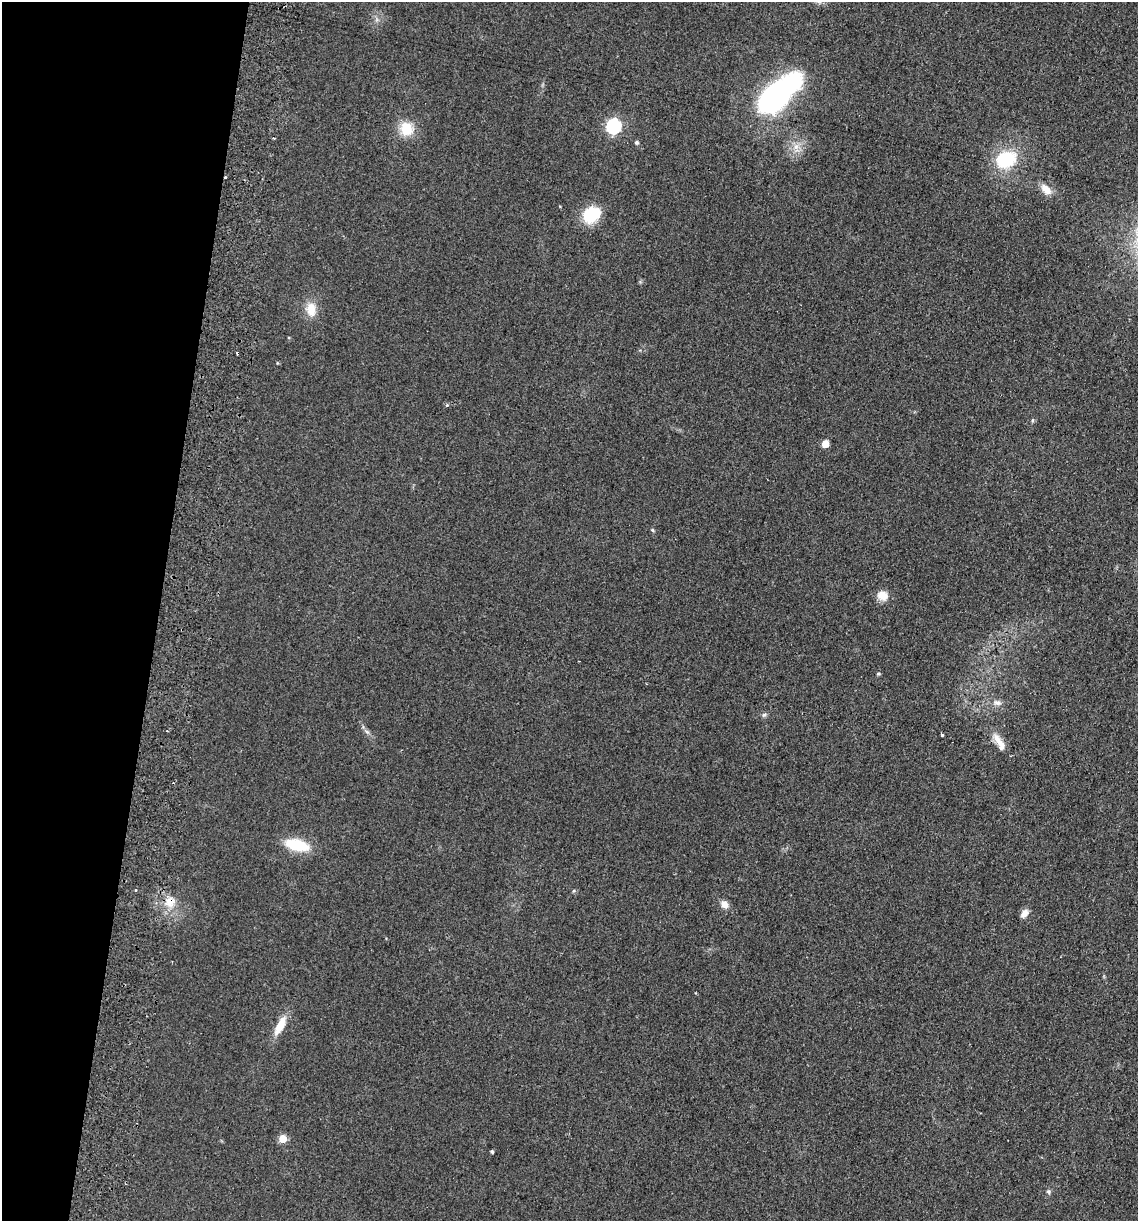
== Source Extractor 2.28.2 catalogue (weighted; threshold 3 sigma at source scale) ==
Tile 9 of 4 x 4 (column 1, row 3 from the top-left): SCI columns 175-1310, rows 1232-2450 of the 5008 x 4901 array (HDU 1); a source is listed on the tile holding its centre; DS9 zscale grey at full resolution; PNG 1140 x 1223 px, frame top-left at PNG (2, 2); no overlay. Shown black and unused: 14% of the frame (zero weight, under 2 of 3 exposures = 3% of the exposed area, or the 3 px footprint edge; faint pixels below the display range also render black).
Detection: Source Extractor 2.28.2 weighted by HDU 2 'WHT'; one run over the whole footprint, this tile lists its part. Background 0.111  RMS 0.01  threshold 0.0449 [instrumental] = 3 sigma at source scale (4.5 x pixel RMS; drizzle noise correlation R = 1.50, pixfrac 1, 0.05/0.05 arcsec/px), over >= 5 px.
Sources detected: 31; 3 cosmic-ray / hot-pixel residue — not listed; the other 28 listed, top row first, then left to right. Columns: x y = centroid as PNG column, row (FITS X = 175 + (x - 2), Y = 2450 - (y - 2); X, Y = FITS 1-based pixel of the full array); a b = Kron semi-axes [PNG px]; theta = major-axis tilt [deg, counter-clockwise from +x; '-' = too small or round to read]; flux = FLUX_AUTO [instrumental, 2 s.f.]
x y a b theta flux
776 96 33 14 42 340
614 126 7 6 - 190
406 129 16 14 -59 21
637 142 5 4 - 2.1
796 147 9 6 69 5.2
1006 159 18 14 24 57
1046 189 16 9 -42 9.7
591 215 18 14 37 41
311 309 18 12 -82 15
447 405 5 4 - 1.4
1032 420 6 4 71 1.5
825 444 5 5 - 20
652 530 5 5 - 1.2
883 596 14 11 -16 9.7
878 674 5 3 - 1.1
997 703 13 7 -16 4.8
764 715 7 5 43 2
367 732 7 4 -19 1.9
942 735 3 3 - 2
999 742 28 8 -58 12
297 845 21 11 -13 42
170 901 15 12 46 13
724 904 10 8 -53 6.9
1024 913 10 7 53 6.6
280 1026 25 9 63 17
283 1139 5 5 - 23
492 1152 4 3 - 1.6
1049 1192 6 6 - 2
Overlapping masked pixels (flux is a lower limit): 1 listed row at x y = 170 901